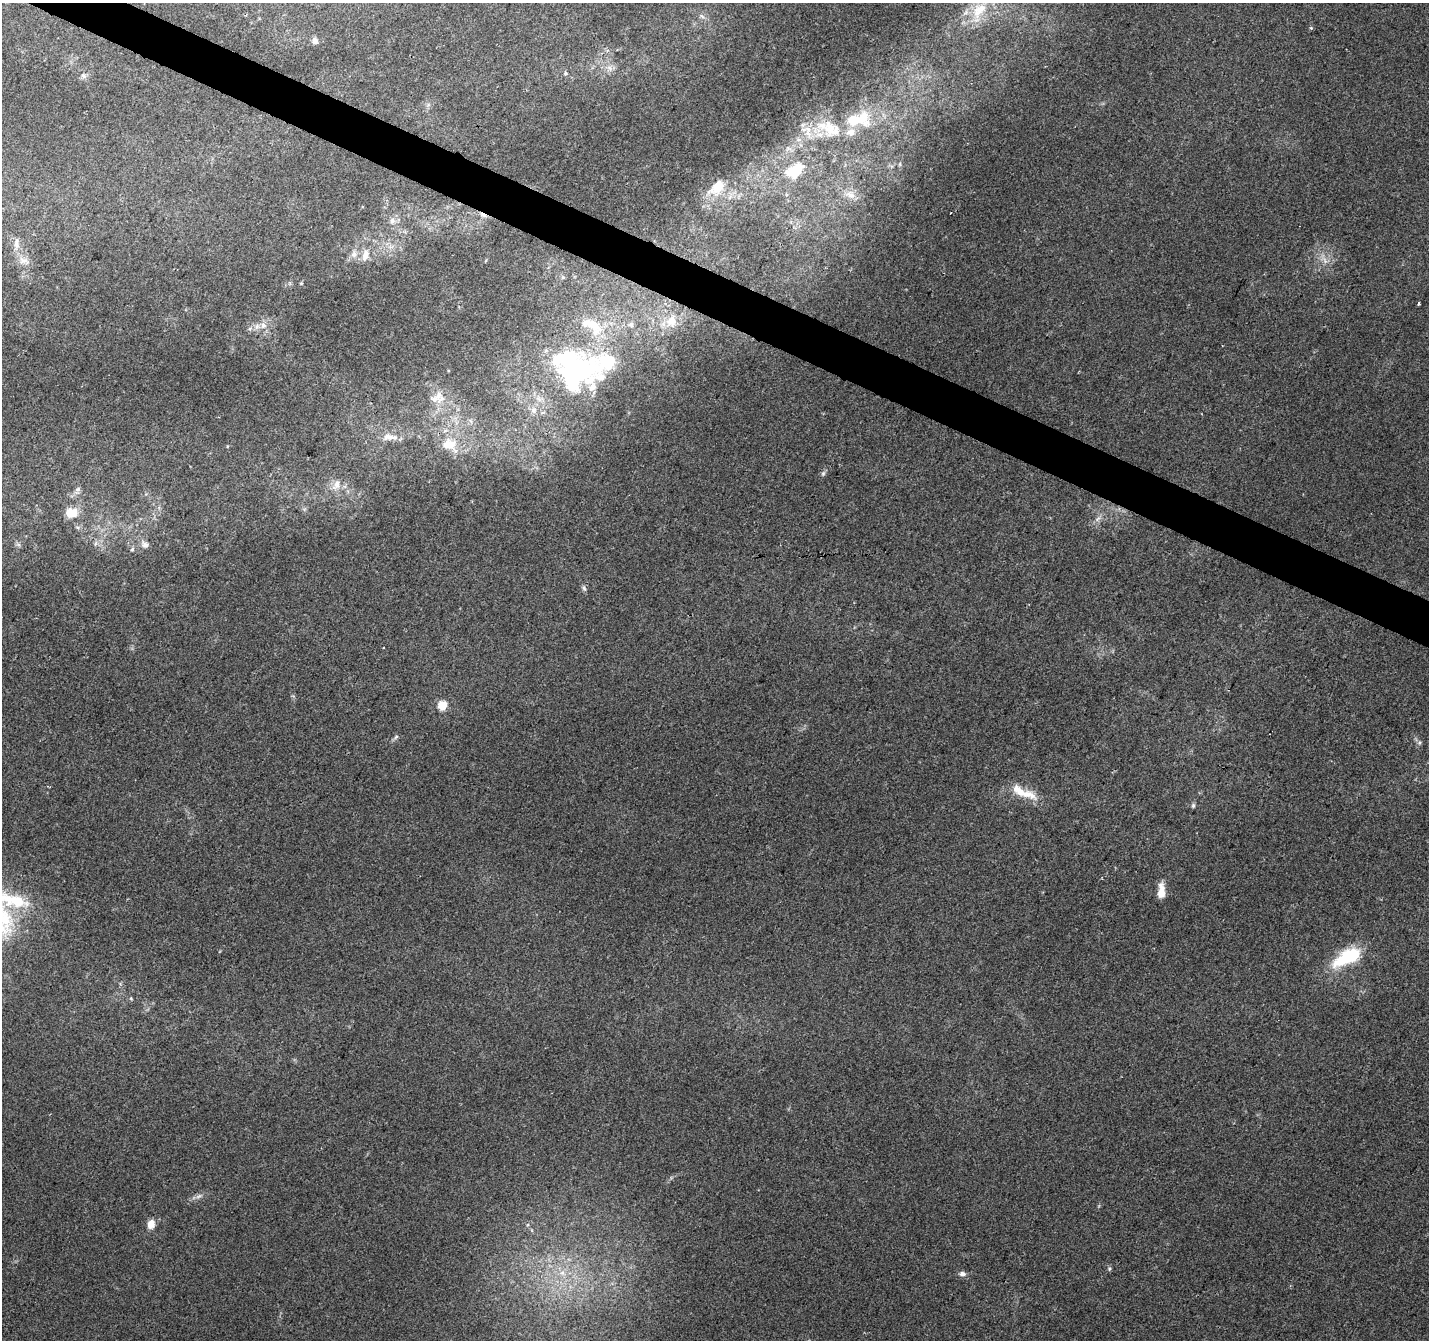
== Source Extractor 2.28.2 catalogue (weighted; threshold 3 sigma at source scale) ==
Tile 11 of 4 x 4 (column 3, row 3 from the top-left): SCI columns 2856-4282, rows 1543-2880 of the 5720 x 5825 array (HDU 1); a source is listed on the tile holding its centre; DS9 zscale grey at full resolution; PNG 1431 x 1342 px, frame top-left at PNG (2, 3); no overlay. Shown black and unused: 3% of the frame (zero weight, under 2 of 3 exposures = <1% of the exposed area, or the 3 px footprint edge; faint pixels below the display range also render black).
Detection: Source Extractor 2.28.2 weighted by HDU 2 'WHT'; one run over the whole footprint, this tile lists its part. Background 0.0704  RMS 0.0063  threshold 0.0286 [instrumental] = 3 sigma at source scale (4.5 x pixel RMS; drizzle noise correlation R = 1.50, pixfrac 1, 0.0396/0.0396 arcsec/px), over >= 5 px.
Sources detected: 64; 2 too faint to see at this stretch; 3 inside a brighter object's white glare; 1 cosmic-ray / hot-pixel residue — not listed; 11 inside a brighter listed object's ellipse — not listed separately; the other 47 listed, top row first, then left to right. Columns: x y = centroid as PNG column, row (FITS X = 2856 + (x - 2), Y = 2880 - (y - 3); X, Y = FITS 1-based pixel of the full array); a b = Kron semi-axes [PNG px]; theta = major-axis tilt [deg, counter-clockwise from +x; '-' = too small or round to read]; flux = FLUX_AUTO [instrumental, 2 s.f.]
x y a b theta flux
979 10 28 17 51 22
702 16 8 4 -37 1.3
1311 28 5 4 - 0.7
315 41 8 7 - 2.4
609 68 8 5 -45 2.3
566 73 6 5 - 1.1
84 76 9 4 -45 1.7
862 119 26 20 -75 21
831 128 30 22 -41 26
900 164 6 4 72 0.83
795 171 25 15 35 21
717 187 27 16 46 17
850 194 15 9 -28 5.9
483 215 13 5 -25 2.6
392 221 11 6 75 2.8
16 244 16 7 -89 4.9
354 254 10 7 90 3.1
365 255 17 9 76 6.3
22 260 12 5 -48 3.4
563 277 6 5 - 0.97
1418 304 3 3 - 2.1
586 323 11 9 49 5.2
263 325 8 8 - 3.8
607 362 94 38 42 94
437 396 26 11 38 9.1
389 437 25 9 -3 7.7
449 444 23 16 5 15
823 473 7 5 69 1.4
336 485 16 9 63 5.7
77 490 12 7 63 2.6
71 513 12 9 9 11
1098 518 10 5 45 2.5
18 544 7 4 -19 1.2
145 545 10 8 -40 2.8
132 549 6 4 67 1
584 588 6 5 - 1.4
442 705 5 5 - 29
396 737 7 5 45 1.2
1419 742 7 6 - 1.5
1026 794 34 13 -14 14
1193 806 7 5 75 1.1
1161 891 18 7 89 7.8
1345 958 36 18 40 31
151 1224 9 7 73 6.5
1109 1269 6 5 - 0.98
562 1273 8 6 -44 2.9
962 1274 8 6 5 2.4
Overlapping masked pixels (flux is a lower limit): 1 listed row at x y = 483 215
Unlisted compact peaks at least as high as the median listed source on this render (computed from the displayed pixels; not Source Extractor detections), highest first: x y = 131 998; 95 543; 301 283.